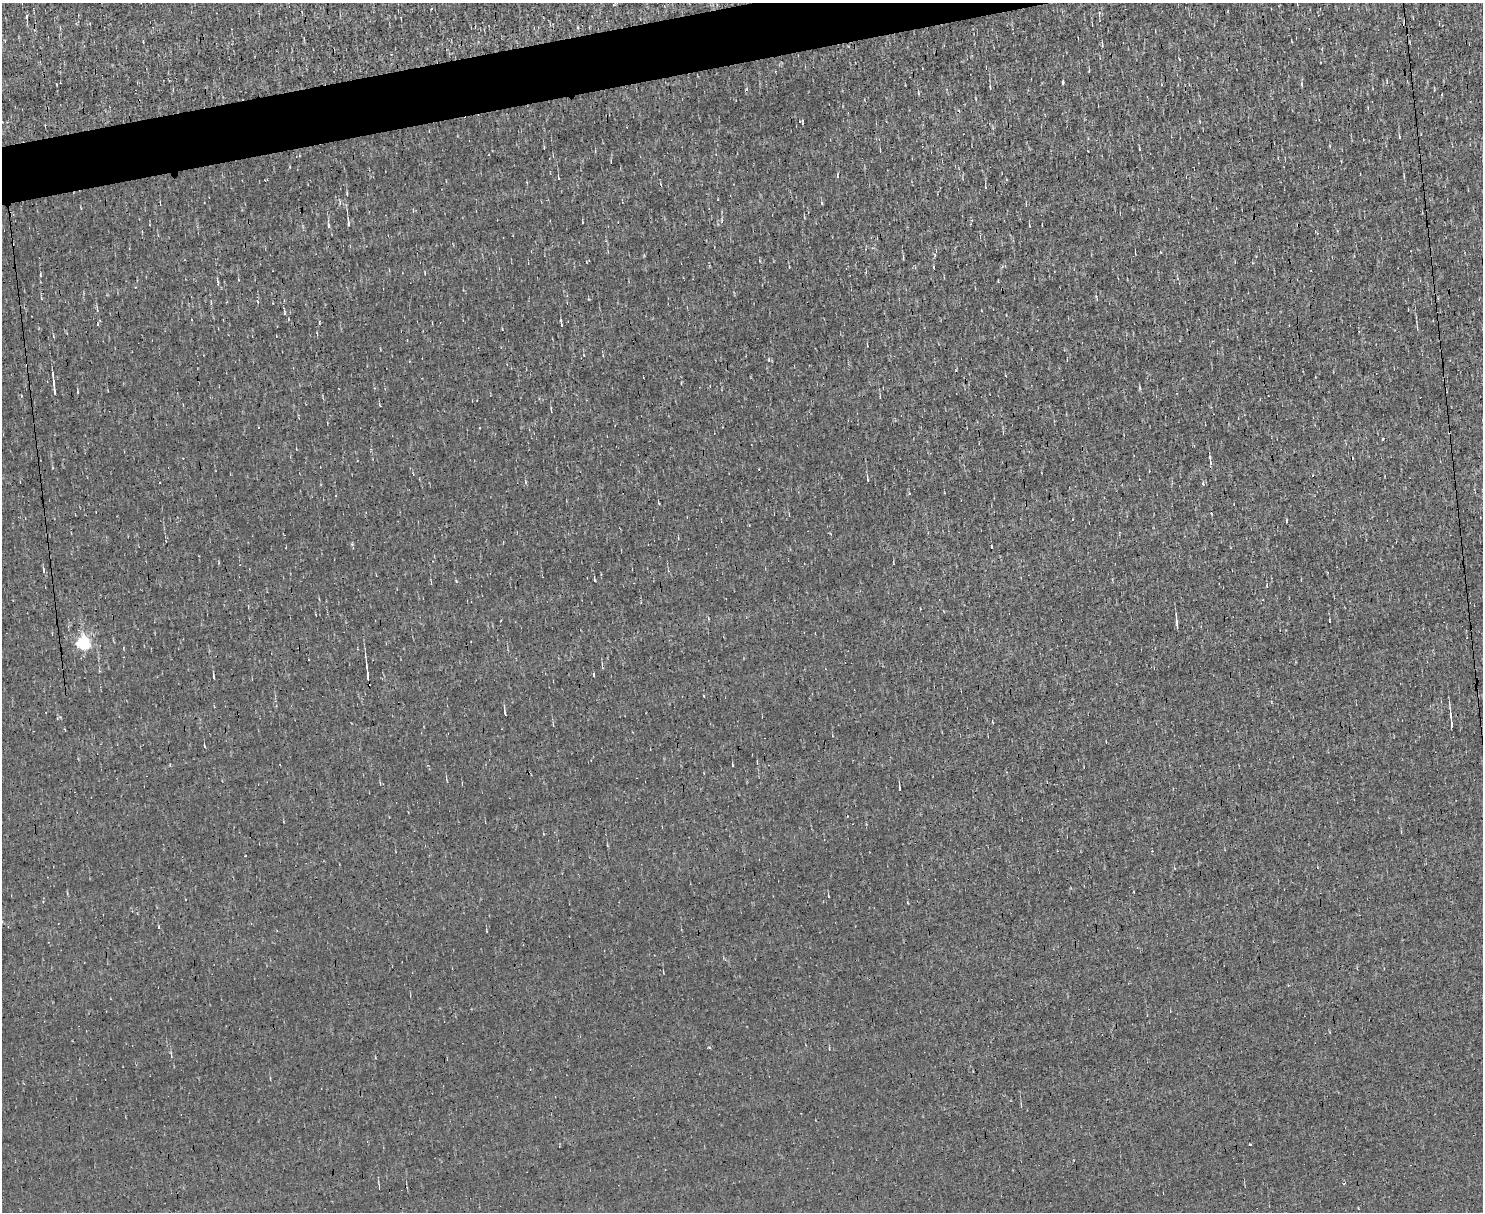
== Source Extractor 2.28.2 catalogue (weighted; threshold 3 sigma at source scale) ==
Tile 8 of 3 x 4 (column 2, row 3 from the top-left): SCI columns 1613-3093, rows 1211-2420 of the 4820 x 4839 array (HDU 1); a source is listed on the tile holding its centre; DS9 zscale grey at full resolution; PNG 1485 x 1214 px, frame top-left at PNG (2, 3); no overlay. Shown black and unused: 3% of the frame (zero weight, under 3 of 4 exposures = <1% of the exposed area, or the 3 px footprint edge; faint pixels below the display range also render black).
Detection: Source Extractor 2.28.2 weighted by HDU 2 'WHT'; one run over the whole footprint, this tile lists its part. Background 0.00107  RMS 0.037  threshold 0.167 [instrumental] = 3 sigma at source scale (4.5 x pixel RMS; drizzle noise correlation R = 1.50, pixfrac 1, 0.05/0.05 arcsec/px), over >= 5 px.
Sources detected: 49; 6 cosmic-ray / hot-pixel residue — not listed; the other 43 listed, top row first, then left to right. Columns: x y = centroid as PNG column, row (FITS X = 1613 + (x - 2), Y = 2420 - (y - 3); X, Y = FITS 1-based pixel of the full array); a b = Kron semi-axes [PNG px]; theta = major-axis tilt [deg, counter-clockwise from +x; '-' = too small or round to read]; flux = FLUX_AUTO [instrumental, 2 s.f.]
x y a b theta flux
431 9 3 2 - 2.9
26 16 6 4 -87 5.7
1179 59 3 2 - 3.6
1063 83 3 3 - 6.4
990 87 4 3 - 3.7
918 92 6 3 -89 3.8
1399 137 5 3 - 3.5
837 175 6 3 82 3.7
558 177 6 2 -76 3.3
1404 177 6 3 -89 4
822 203 5 3 - 3.5
722 220 5 3 - 4.6
348 223 10 3 -82 10
329 226 8 4 -75 7.2
1161 252 3 3 - 3.2
97 310 6 4 -81 5.5
285 313 7 3 -89 4.7
561 323 9 2 -79 5.9
1417 328 7 3 -72 5.1
1140 388 6 3 -72 4.4
54 390 15 4 -82 18
880 397 4 2 - 2.8
551 410 7 2 90 3.5
1210 462 10 3 -81 8
867 478 8 2 -84 5.4
525 482 6 3 71 4
1203 484 3 3 - 14
594 580 7 2 -81 3.8
431 583 4 4 - 3.4
1177 624 16 3 -84 14
84 643 6 6 - 680
602 666 7 2 -81 4.5
367 673 21 3 -83 22
593 675 6 2 -77 3.3
213 677 4 2 - 3.9
505 713 6 3 -87 3.9
1451 721 21 3 -84 23
204 746 5 2 - 3.1
899 788 4 2 - 3.7
245 856 3 2 - 4.9
1288 985 3 2 - 3.4
709 1047 3 2 - 8
1250 1145 3 3 - 8.2
Unlisted compact peaks at least as high as the median listed source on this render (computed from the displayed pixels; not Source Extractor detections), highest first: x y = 1383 439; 456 581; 352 544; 800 121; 1301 84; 769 360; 733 765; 40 275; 909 493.